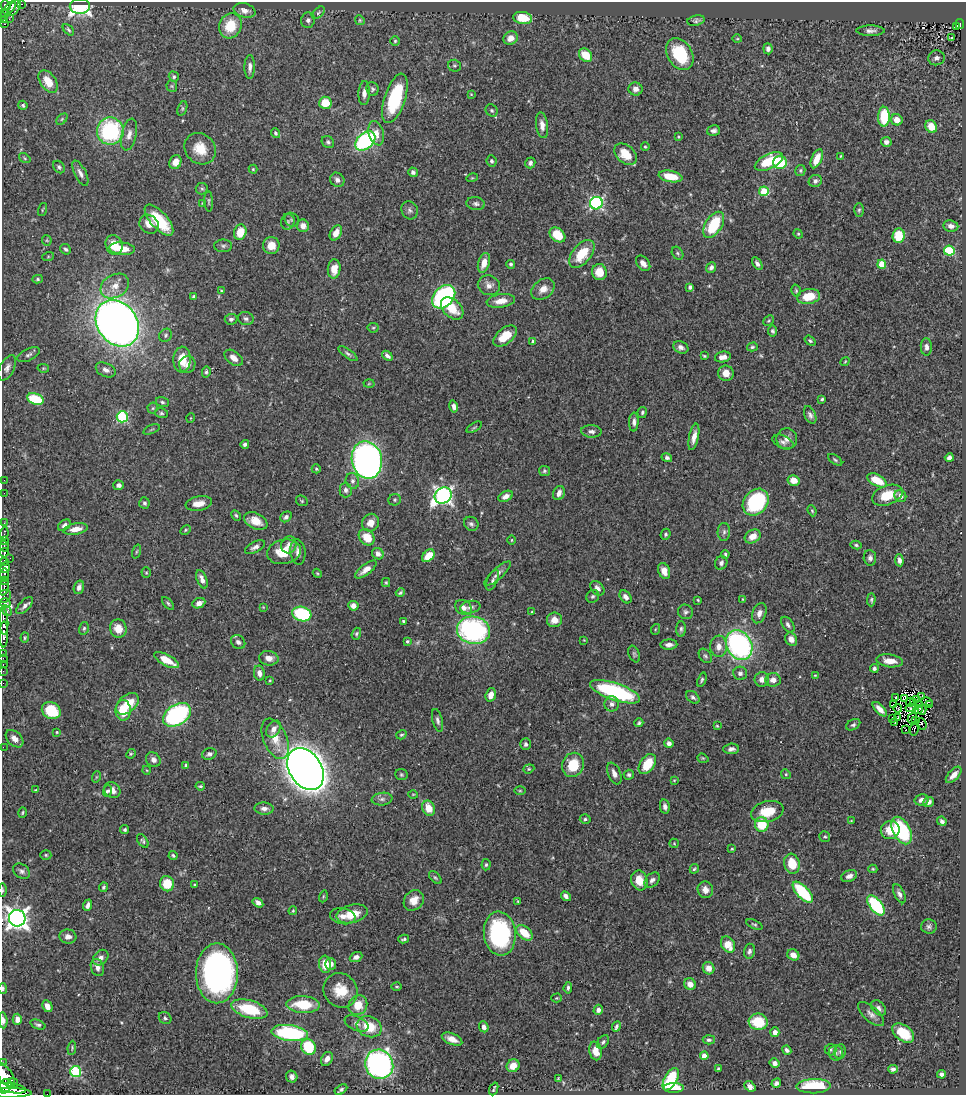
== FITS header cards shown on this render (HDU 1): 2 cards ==
NAXIS1  =                  964
NAXIS2  =                 1093

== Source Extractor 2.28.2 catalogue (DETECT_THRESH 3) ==
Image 964 x 1093 px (HDU 1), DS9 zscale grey, 1 PNG px = 1 image px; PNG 968 x 1097 px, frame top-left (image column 1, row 1093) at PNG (2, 2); each listed source drawn as its Kron ellipse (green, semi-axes under 4 px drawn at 4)
Background 0.431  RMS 0.021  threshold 0.0616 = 3 sigma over >= 5 px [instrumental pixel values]
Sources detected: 495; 4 with non-positive FLUX_AUTO (blend fragments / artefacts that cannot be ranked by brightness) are neither listed nor drawn; the other 491 listed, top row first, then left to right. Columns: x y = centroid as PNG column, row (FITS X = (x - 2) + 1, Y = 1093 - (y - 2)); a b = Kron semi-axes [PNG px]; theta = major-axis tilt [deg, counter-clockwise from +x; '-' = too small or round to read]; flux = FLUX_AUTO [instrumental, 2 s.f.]
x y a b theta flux
22 4 4 3 - 8.8
6 5 5 5 - 160
80 6 10 7 1 240
10 8 8 3 50 100
14 8 9 5 54 190
245 10 11 7 -17 9.4
5 13 4 3 - 50
318 13 7 4 43 2.4
523 18 9 6 -9 37
9 19 2 2 - 3.8
4 20 3 3 - 65
308 20 8 7 - 4.5
360 20 5 4 - 1.8
696 21 9 5 11 3.4
4 24 3 3 - 7.9
960 24 5 4 - 40
230 26 13 11 65 36
957 26 3 3 - 12
68 30 7 4 -45 2.3
870 31 14 5 0 5.9
511 38 7 6 - 10
951 38 3 2 - 1.9
737 39 5 3 - 1.3
395 41 4 4 - 1.9
768 49 5 4 - 5.3
680 54 17 12 -59 65
586 55 7 6 - 31
936 58 8 7 - 6
454 66 7 6 - 2.5
250 67 12 5 89 6.3
174 77 5 5 - 2.6
48 81 13 7 -56 26
172 86 6 5 - 2.1
372 89 7 6 - 3
635 89 7 6 - 6.5
364 93 12 5 88 8.2
471 94 4 3 - 1.2
395 98 26 10 72 100
325 103 6 6 - 30
23 105 5 4 - 2.5
182 108 7 4 72 2.4
492 111 6 5 - 2.7
884 117 10 5 90 56
62 119 6 4 46 2.1
897 120 6 5 - 14
542 125 13 6 -83 9.6
931 126 7 5 -55 21
110 131 13 13 - 150
714 131 6 5 - 4.5
275 133 5 4 - 2.9
376 133 12 7 -75 12
129 134 16 7 76 9.6
678 137 4 3 - 1.4
365 141 11 7 42 190
328 142 7 5 -38 3.1
886 142 5 5 - 5.4
645 147 4 3 - 1.6
200 149 17 14 -44 27
626 154 13 9 -42 27
840 156 3 2 - 1.1
25 158 6 3 -34 1.6
817 159 10 5 66 15
492 161 6 5 - 2.9
175 162 7 6 - 12
769 162 15 7 26 48
780 162 7 6 - 55
530 163 5 5 - 4.2
59 167 7 5 -47 3.2
253 169 4 4 - 1.6
800 170 5 5 - 2.3
413 172 5 4 - 4.1
80 173 14 5 -63 7.1
671 176 12 5 -11 29
472 178 6 3 17 1.4
337 180 8 6 -47 6.1
815 181 7 6 - 4.2
202 189 6 5 - 2.5
764 191 5 5 - 63
209 201 10 3 -87 2.1
202 203 4 4 - 1.2
596 203 6 6 - 240
476 204 9 6 -9 4.2
42 210 7 3 71 1.5
410 210 9 8 - 4.8
859 210 7 5 88 2.4
159 220 19 8 -48 54
292 220 8 6 -40 3.2
288 222 8 7 - 3.6
149 224 10 9 - 12
714 225 14 8 57 72
303 226 6 6 - 8.9
951 226 7 5 -7 7.6
240 232 8 6 75 28
336 233 8 5 62 15
798 234 5 4 - 1.8
557 235 9 6 -39 35
899 236 7 6 - 43
47 240 5 4 - 1.7
114 245 10 8 -70 24
271 245 8 8 - 19
223 246 9 6 -2 3.7
66 249 6 5 - 3.1
122 249 13 6 -5 23
949 251 5 5 - 84
678 253 7 5 -57 2.7
582 254 16 9 50 40
48 257 6 4 19 1.5
484 263 10 5 75 14
643 263 9 6 -50 7.1
511 264 4 4 - 2.3
757 264 7 4 -56 4
882 264 4 4 - 39
711 267 6 4 50 5
334 269 9 6 85 16
599 272 8 7 - 25
38 279 5 4 - 2.2
489 285 11 9 -21 9
115 286 15 11 30 17
690 287 4 3 - 3.4
543 289 13 9 38 14
221 291 3 3 - 1.5
796 291 6 4 -76 2.1
193 297 3 3 - 3.3
444 297 13 9 46 240
809 297 11 7 9 28
501 301 14 7 9 15
452 308 13 9 -43 28
246 318 8 6 -17 4.2
231 319 6 5 - 3.6
769 321 6 4 44 1.8
117 323 25 20 -54 1400
373 328 5 5 - 2
772 331 5 4 - 2.6
166 335 7 6 - 2.9
505 336 13 8 38 25
533 341 3 3 - 2.8
810 341 6 4 -36 2.2
681 347 8 6 -22 5.8
752 347 5 4 - 2.1
926 347 9 5 -86 5.5
348 354 11 4 -36 3.7
29 355 12 6 24 4.3
387 356 6 3 -39 4.8
704 356 4 3 - 1.6
723 357 8 5 11 9.2
234 358 10 6 -38 9.7
182 359 13 8 86 25
845 361 5 3 - 1.2
187 364 8 8 - 8.7
7 368 13 7 63 6.9
43 368 6 4 -10 1.6
106 370 10 6 -25 6.9
206 372 5 4 - 2.7
726 373 8 7 - 12
369 384 5 3 - 1.3
35 399 8 5 -19 56
822 399 4 3 - 2.1
162 402 6 5 - 2.7
454 406 6 4 -79 5
153 408 5 5 - 2
642 412 5 4 - 2.7
161 413 6 5 - 2.6
810 415 9 5 -67 4.6
122 417 5 5 - 130
191 418 5 3 - 1
634 422 9 4 88 6
474 427 8 3 29 1.9
151 429 9 3 21 1.7
591 431 10 6 -3 5.3
694 437 13 4 78 11
787 439 10 10 - 9.6
783 442 11 6 -23 5.4
245 444 4 4 - 3.1
667 458 5 4 - 3.5
949 458 4 4 - 5.5
367 460 19 15 -77 840
835 460 8 4 -35 2.3
316 469 4 4 - 2.2
544 471 5 5 - 2.5
4 480 2 2 - 2.5
793 480 6 5 - 15
877 480 10 5 -27 35
352 481 8 6 -76 5
119 485 5 5 - 4.8
346 490 7 6 - 4.6
4 493 2 2 - 4.5
559 493 7 5 64 8.4
443 495 9 7 35 510
887 495 16 9 20 34
506 496 7 5 28 7.5
900 496 6 5 - 8
395 500 6 5 - 2.3
302 501 6 5 - 2
756 502 15 11 50 130
144 503 6 5 - 3.1
199 503 13 7 11 14
812 511 6 4 -67 2
236 515 5 4 - 2.1
286 517 6 5 - 4.3
256 521 12 8 -25 19
4 523 2 2 - 5.4
370 523 9 8 - 12
471 524 8 6 -40 3.8
64 525 7 4 36 4
76 529 12 5 10 14
185 530 6 4 29 1.7
724 532 9 6 88 4.1
4 533 6 3 82 47
666 534 6 5 - 2.7
753 536 8 6 31 14
367 537 9 7 -47 27
512 540 4 3 - 1.3
4 541 4 3 - 140
289 545 8 7 - 8.1
856 545 5 4 - 2.3
4 546 6 3 -83 150
255 547 11 5 26 5.3
136 552 7 3 71 1.7
284 552 17 12 10 29
298 552 13 7 -84 7.9
4 553 4 3 - 110
378 554 6 5 - 7.1
725 554 4 3 - 2
428 556 7 5 44 28
10 558 2 2 - 22
870 558 8 6 -84 4.7
899 560 6 4 -84 5.7
4 562 4 3 - 93
721 563 7 6 - 4.4
5 568 5 4 - 390
366 570 13 5 38 10
664 571 8 5 -71 11
146 573 5 4 - 1.8
317 573 5 3 - 1.5
498 573 17 5 42 7.1
4 575 6 3 81 70
202 579 9 5 -69 8.2
4 580 3 3 - 57
492 580 11 5 64 4.1
386 582 4 4 - 1.6
4 587 8 4 81 150
79 587 7 5 74 5.4
597 588 8 6 -50 7.1
400 593 5 3 - 2.2
4 596 7 6 - 130
593 596 7 6 - 2.9
626 597 7 5 -51 6.6
743 599 4 3 - 1.2
698 600 3 2 - 1.3
871 600 6 4 89 2.6
5 603 5 4 - 120
168 603 7 4 -48 2.3
199 603 7 5 24 7.5
25 606 11 5 47 5.6
353 606 5 5 - 7.9
263 607 4 4 - 1.1
470 607 10 6 11 5.4
463 608 9 7 -34 7.8
6 611 6 4 -45 77
532 612 3 2 - 1.3
686 612 7 7 - 3.7
759 613 10 6 70 7.9
302 614 10 7 -15 110
554 620 7 7 - 12
4 621 13 4 -87 410
403 621 3 3 - 2
788 625 9 5 -55 4.4
84 628 6 5 - 2.4
118 628 9 8 - 19
656 629 5 3 - 1.3
681 629 8 5 89 3.1
473 630 16 13 -10 230
4 634 13 4 88 580
356 634 6 4 70 2.4
25 638 5 3 - 1.7
791 639 7 5 -61 8.8
584 640 3 3 - 0.92
407 641 3 3 - 2
238 642 8 6 -43 4.8
669 645 8 5 3 7.1
739 645 15 12 -61 270
719 646 11 8 -88 11
3 654 2 2 - 6.7
634 654 9 5 -67 2.9
705 656 8 5 -52 3.1
3 658 2 2 - 5.5
269 658 9 7 -7 10
166 660 14 5 -29 27
890 661 13 6 -8 19
3 664 3 2 - 11
874 668 4 4 - 3.7
3 671 2 2 - 8.3
259 673 7 5 -81 8
740 673 7 6 - 4.3
815 675 4 3 - 1.2
762 679 7 7 - 8.8
270 680 3 3 - 1.2
702 680 7 4 70 2.7
773 680 7 6 - 9.5
3 683 2 2 - 6.1
615 692 26 8 -19 150
491 695 7 5 72 10
922 696 3 2 - 7.3
693 697 8 5 -42 3.6
895 697 3 2 - 1.5
905 698 4 3 - 0.35
917 699 4 2 - 0.85
910 702 4 3 - 2.1
926 702 6 4 -15 1.8
914 703 3 2 - 1.1
127 704 13 8 40 31
612 704 7 7 - 6.2
893 705 2 2 - 1.4
920 705 3 2 - 1.3
929 705 2 2 - 0.87
897 708 4 2 - 0.8
911 708 5 2 - 2.8
880 709 9 4 -46 10
123 710 10 7 -88 43
918 710 5 2 - 0.074
922 710 5 3 - 1.5
51 711 10 8 -30 50
177 715 15 10 31 230
898 717 3 2 - 1.2
912 718 6 3 60 2.6
892 719 2 2 - 0.68
438 720 12 5 -75 4.6
916 720 3 2 - 0.97
639 723 4 3 - 2.2
895 723 2 2 - 1.4
922 724 6 2 -67 2
853 725 7 5 30 2.9
717 726 3 2 - 1.2
274 729 9 6 55 8.8
914 729 6 2 79 1.6
906 730 3 2 - 1.1
57 732 4 3 - 1.4
401 735 5 4 - 2
14 739 10 7 -44 9.5
275 739 21 12 -67 25
669 743 5 4 - 5.3
526 744 6 5 - 3.7
3 747 2 2 - 86
731 749 8 5 4 5.4
131 754 5 4 - 1.8
209 754 7 5 20 4
703 758 6 4 -20 1.7
153 760 8 6 -45 6.8
647 764 11 7 54 34
186 765 4 3 - 2.6
573 765 12 10 67 43
305 769 23 16 -56 2400
529 769 6 4 21 1.7
146 770 4 3 - 1.1
614 774 11 6 -66 8.1
786 774 5 4 - 1.7
401 775 6 5 - 2.4
629 775 5 5 - 2.9
954 775 10 5 47 12
96 777 6 3 71 1.5
674 780 3 3 - 1.2
200 786 5 3 - 2.1
35 790 4 3 - 1.2
112 790 9 7 -41 9.3
107 791 6 4 68 3
520 791 6 3 0 1.5
413 794 5 3 - 1.2
382 799 10 6 7 5.4
921 800 7 5 13 7.7
928 802 5 4 - 5.4
665 807 7 5 -79 5.5
264 808 9 6 -3 6.1
429 808 8 6 -67 21
767 812 16 10 13 33
23 813 5 4 - 1.8
585 819 5 4 - 2.4
851 821 4 3 - 1
942 821 5 4 - 4.1
762 824 7 7 - 42
125 830 4 4 - 2.7
890 830 9 9 - 23
902 830 15 8 -62 100
825 837 6 5 - 2.2
143 841 7 4 -56 2.8
674 843 5 4 - 1.5
732 849 3 3 - 1.5
46 855 5 4 - 1.9
173 855 4 3 - 2.1
792 864 10 7 -74 31
486 865 5 4 - 2.3
694 869 5 4 - 2
873 869 4 4 - 1.6
21 871 9 6 -36 4.6
849 876 8 5 23 6.8
435 878 8 4 -44 2.4
639 880 10 8 -72 19
652 880 9 6 45 5
167 884 7 7 - 33
195 885 4 3 - 1.4
103 887 5 3 - 2.3
2 890 6 3 -89 1.5
705 890 8 7 - 11
803 892 13 6 -47 92
899 894 10 5 -64 5.1
323 896 6 3 71 1.6
566 896 5 4 - 5.1
414 900 11 9 49 15
518 901 4 3 - 1.7
258 903 6 4 -34 6.1
88 905 6 4 69 4.8
876 905 12 6 -52 110
293 911 4 3 - 1.7
352 914 16 9 14 29
343 916 13 8 -11 9.1
17 918 8 8 - 990
754 925 9 4 -23 2.4
929 926 8 7 - 4
500 933 22 16 -82 170
524 933 10 6 -43 29
68 937 8 7 - 6.4
404 939 5 3 - 2.6
728 945 8 6 -59 22
749 951 7 5 77 4.1
793 955 6 5 - 11
356 957 6 4 23 5.4
101 958 9 6 46 6.5
325 964 9 6 -84 22
331 964 6 5 - 7.4
97 968 9 6 -69 7.2
709 968 6 5 - 9.6
217 973 30 21 90 450
690 984 6 5 - 10
397 986 5 2 - 1.4
3 988 5 3 - 2.2
568 988 6 3 84 2.9
340 990 18 16 -47 32
556 998 5 4 - 1.7
303 1005 16 8 -3 49
358 1005 10 9 - 24
47 1006 6 4 -62 9.1
879 1008 9 6 -46 4.7
249 1009 18 8 -16 63
598 1010 5 4 - 4.9
871 1014 16 7 -41 7.6
165 1018 7 5 -40 3.2
17 1019 5 4 - 10
3 1020 8 4 -86 5.4
758 1022 9 8 - 47
356 1024 12 7 -23 5.8
38 1025 8 4 -21 3.3
369 1027 13 10 -22 38
484 1027 5 4 - 6
616 1027 5 3 - 2.9
775 1032 5 4 - 6.3
290 1033 18 8 -7 160
903 1033 12 7 -36 36
452 1039 11 5 -23 11
709 1040 6 4 3 3
603 1042 7 5 54 3.3
309 1047 8 7 - 60
72 1048 7 4 83 2.1
787 1050 5 4 - 3.9
830 1050 6 6 - 2.6
596 1051 9 6 -79 15
840 1052 7 5 78 3.2
836 1053 7 7 - 3.9
704 1056 4 4 - 16
327 1059 7 5 58 8.9
2 1063 3 2 - 33
775 1063 5 4 - 6
379 1064 15 14 - 390
513 1066 7 6 - 14
718 1069 4 3 - 1.8
893 1069 5 4 - 3.7
76 1071 5 5 - 120
942 1074 4 4 - 4.9
5 1075 14 6 -55 960
292 1077 6 5 - 5.7
558 1079 4 3 - 1.5
671 1079 12 6 61 89
13 1083 5 5 - 250
776 1083 5 4 - 3.6
5 1086 7 6 - 720
750 1086 6 4 -40 6.2
814 1086 17 7 1 56
12 1088 15 5 -9 1000
674 1088 10 5 1 23
494 1089 7 2 69 2.1
341 1090 7 4 31 3.2
8 1093 24 5 -1 1800
47 1094 2 2 - 3.9
At the frame edge (FLAGS 8, measured only in part): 16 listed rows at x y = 4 621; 4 634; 3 654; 3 658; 3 664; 3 671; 3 683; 3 747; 2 890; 17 918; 3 988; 3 1020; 2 1063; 5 1075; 8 1093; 47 1094
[4 non-positive-flux detections neither listed nor drawn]